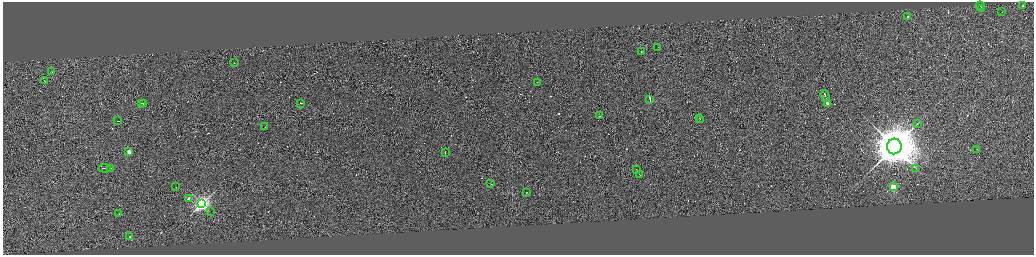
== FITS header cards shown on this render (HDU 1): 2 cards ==
NAXIS1  =                 4125
NAXIS2  =                 1010

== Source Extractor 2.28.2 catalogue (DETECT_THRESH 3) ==
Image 4125 x 1010 px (HDU 1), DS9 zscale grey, zoomed out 1/4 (1 PNG px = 4 x 4 image px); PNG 1036 x 257 px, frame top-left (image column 3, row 1009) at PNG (3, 2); each listed source drawn as its Kron ellipse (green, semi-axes under 4 px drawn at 4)
Background -0.232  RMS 3.9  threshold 11.6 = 3 sigma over >= 5 px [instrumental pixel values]
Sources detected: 475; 434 cannot appear on this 1/4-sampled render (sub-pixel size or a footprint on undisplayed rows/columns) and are neither listed nor drawn; the other 41 listed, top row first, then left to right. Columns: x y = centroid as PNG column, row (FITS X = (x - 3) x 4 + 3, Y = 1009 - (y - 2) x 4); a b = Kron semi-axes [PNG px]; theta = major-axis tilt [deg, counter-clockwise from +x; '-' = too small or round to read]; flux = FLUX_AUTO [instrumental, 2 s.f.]
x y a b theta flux
980 6 4 1 - 3.3e+04
1023 6 2 2 - 5.5e+03
982 8 2 1 - 1.0e+04
1002 12 2 1 - 9.3e+02
908 16 2 1 - 3.8e+03
658 47 2 1 - 7.1e+02
641 51 2 1 - 2.0e+03
234 62 2 1 - 1.6e+04
52 71 2 1 - 7.7e+03
44 80 2 1 - 1.2e+04
537 82 2 1 - 1.4e+03
825 96 6 1 -71 5.2e+04
650 99 3 1 - 3.0e+05
141 103 2 1 - 1.1e+05
144 103 4 1 - 2.4e+05
301 103 2 1 - 2.5e+04
827 103 2 2 - 2.6e+04
599 116 2 1 - 8.5e+03
700 119 2 1 - 1.8e+04
700 120 4 1 - 2.1e+04
117 121 2 1 - 1.6e+04
917 123 2 1 - 5.3e+02
265 126 2 1 - 1.1e+04
894 146 8 7 - 1.5e+07
977 149 2 1 - 1.5e+03
129 151 2 2 - 6.3e+04
445 153 2 1 - 2.6e+04
105 168 6 1 -5 4.0e+04
110 168 2 1 - 2.4e+04
916 168 3 1 - 1.0e+03
636 169 2 1 - 2.3e+04
639 174 3 1 - 2.7e+04
491 184 2 1 - 6.8e+02
176 187 2 1 - 3.5e+02
893 187 2 2 - 1.4e+05
526 192 2 1 - 1.8e+03
189 198 2 1 - 1.2e+04
202 203 3 3 - 1.0e+06
210 212 2 1 - 4.5e+02
119 214 2 1 - 8.1e+02
130 237 2 1 - 6.4e+03
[434 sub-pixel or undisplayed-footprint detections neither listed nor drawn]